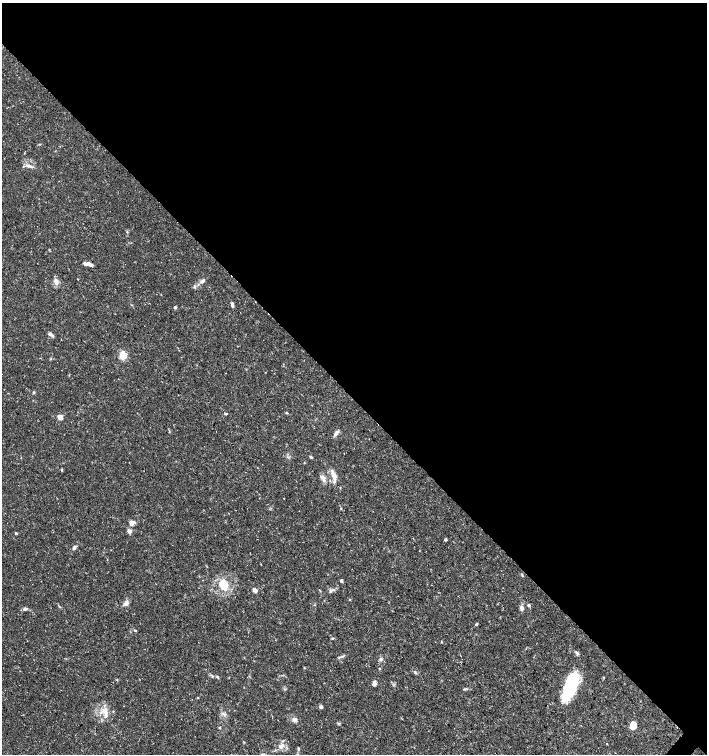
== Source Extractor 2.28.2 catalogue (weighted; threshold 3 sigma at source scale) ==
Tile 3 of 4 x 4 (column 3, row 1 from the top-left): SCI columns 2982-4390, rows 4523-6026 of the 6027 x 6026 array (HDU 1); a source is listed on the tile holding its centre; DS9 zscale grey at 2 x 2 block average (1 PNG px = mean of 2 x 2 image px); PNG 709 x 756 px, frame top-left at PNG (2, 3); no overlay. Shown black and unused: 53% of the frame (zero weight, under 3 of 5 exposures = <1% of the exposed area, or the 3 px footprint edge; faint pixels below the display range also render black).
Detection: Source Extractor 2.28.2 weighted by HDU 2 'WHT'; one run over the whole footprint, this tile lists its part. Background 0.0289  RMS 0.0022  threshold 0.00999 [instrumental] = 3 sigma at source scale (4.5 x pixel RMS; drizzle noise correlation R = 1.50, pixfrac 1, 0.0396/0.0396 arcsec/px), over >= 5 px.
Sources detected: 57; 3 inside a brighter object's white glare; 1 cosmic-ray / hot-pixel residue — not listed; the other 53 listed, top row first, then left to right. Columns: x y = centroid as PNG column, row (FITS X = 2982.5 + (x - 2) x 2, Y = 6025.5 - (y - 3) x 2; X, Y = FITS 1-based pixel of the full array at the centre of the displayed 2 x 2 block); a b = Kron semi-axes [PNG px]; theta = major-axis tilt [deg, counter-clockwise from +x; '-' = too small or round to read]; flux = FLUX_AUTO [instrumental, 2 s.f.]
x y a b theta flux
29 166 9 4 -16 1.9
88 264 10 3 -14 3.3
56 281 9 6 89 2.2
202 281 9 4 37 1.6
232 305 5 3 - 1.3
175 307 3 3 - 0.89
50 334 6 4 -29 1.2
123 355 8 6 71 5.8
34 392 4 3 - 0.54
286 413 4 3 - 0.42
225 414 4 2 - 0.51
60 417 5 4 - 2.9
336 433 11 3 52 1.4
311 457 4 2 - 0.81
334 475 12 5 -71 4.5
323 478 9 5 -58 2
341 508 3 2 - 0.3
132 522 6 6 - 2.2
129 531 5 4 - 1.6
16 533 2 2 - 0.95
445 540 3 2 - 1.1
74 548 5 4 - 1.1
261 564 2 2 - 0.24
522 575 4 2 - 0.45
341 580 4 3 - 0.63
223 585 9 7 -69 9.5
255 590 4 3 - 2.4
330 591 4 3 - 0.87
350 599 2 2 - 0.46
126 603 8 5 24 1.6
528 605 3 3 - 1.2
521 608 6 4 -60 1.5
25 609 5 4 - 1.2
476 624 4 3 - 0.58
135 630 3 3 - 0.45
332 638 4 3 - 0.45
577 653 7 3 -53 0.89
381 659 5 4 - 0.88
415 672 5 2 - 0.58
217 677 4 2 - 0.5
374 683 5 3 - 2.5
568 688 25 15 70 21
465 689 7 2 9 0.66
198 697 3 2 - 0.25
321 707 4 4 - 1.1
105 712 15 5 -81 4
294 720 6 5 - 1.4
339 723 4 3 - 0.55
633 726 7 5 83 6
220 728 3 2 - 0.41
607 744 2 2 - 0.49
282 746 11 4 43 2
298 749 4 3 - 0.46
Diffuse or blended objects may show on this block-average render without a row.